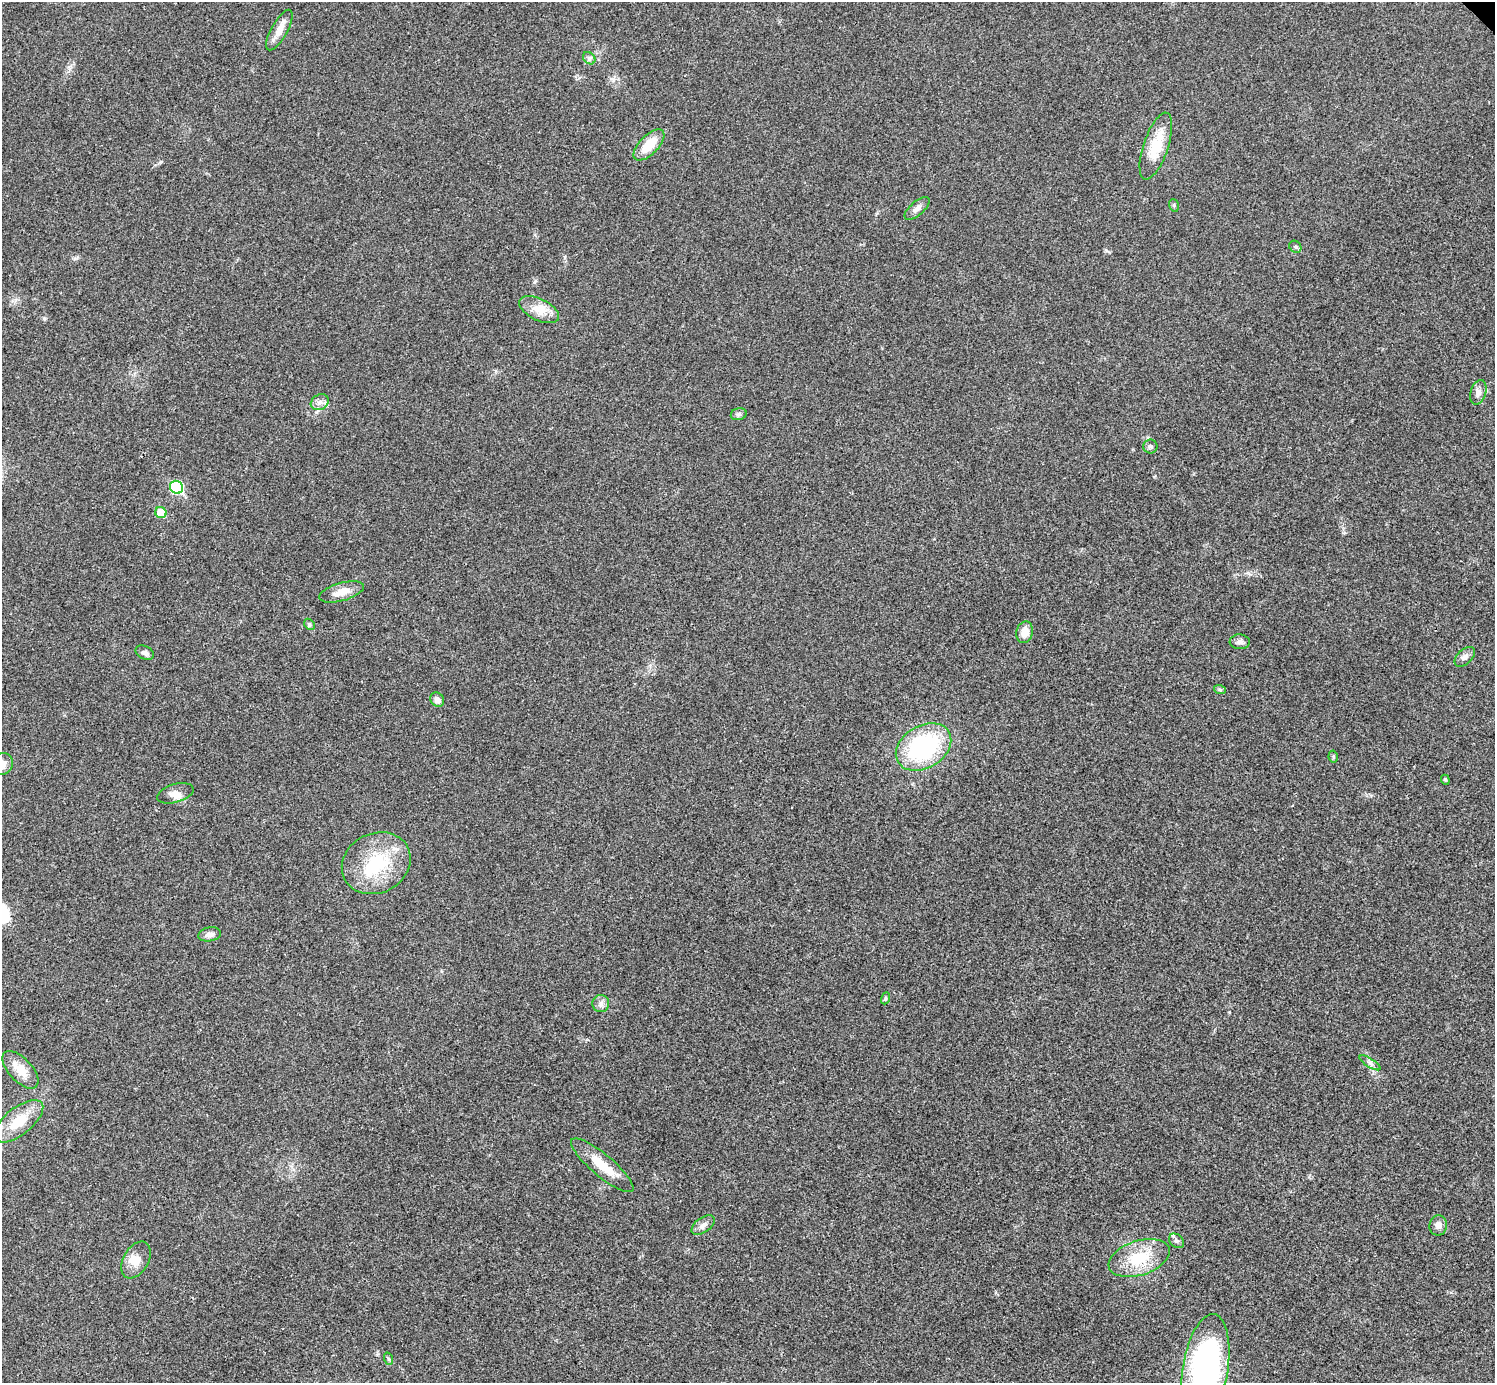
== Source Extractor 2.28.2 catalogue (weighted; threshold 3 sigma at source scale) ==
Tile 7 of 4 x 4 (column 3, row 2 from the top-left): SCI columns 2994-4486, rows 3063-4443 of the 5983 x 5983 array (HDU 1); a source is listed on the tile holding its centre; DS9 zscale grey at full resolution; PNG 1497 x 1385 px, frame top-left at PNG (2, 2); each listed source drawn as its Kron ellipse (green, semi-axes under 4 px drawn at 4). Shown black and unused: <1% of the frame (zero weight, under 3 of 4 exposures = <1% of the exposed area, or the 3 px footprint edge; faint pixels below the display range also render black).
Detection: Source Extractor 2.28.2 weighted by HDU 2 'WHT'; one run over the whole footprint, this tile lists its part. Background 0.0195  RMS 0.004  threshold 0.0179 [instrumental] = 3 sigma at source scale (4.5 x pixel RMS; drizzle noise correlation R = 1.50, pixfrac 1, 0.05/0.05 arcsec/px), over >= 5 px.
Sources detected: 44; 1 inside a brighter object's white glare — neither listed nor drawn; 1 inside a brighter listed object's ellipse — not listed separately; the other 42 listed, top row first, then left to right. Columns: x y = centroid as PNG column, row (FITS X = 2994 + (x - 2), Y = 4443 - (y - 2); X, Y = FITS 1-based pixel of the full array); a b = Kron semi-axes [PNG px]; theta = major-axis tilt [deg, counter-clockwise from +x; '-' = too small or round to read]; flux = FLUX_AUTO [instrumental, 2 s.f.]
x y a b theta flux
279 30 23 8 61 4.4
589 58 7 5 -44 1
649 145 20 9 46 9.1
1156 146 35 12 71 12
1174 205 6 5 - 0.68
917 208 15 7 41 2.1
1295 247 6 5 - 0.81
539 310 21 10 -26 5.5
1478 392 13 7 73 2
320 402 9 7 29 1.9
739 414 8 6 16 0.98
1150 446 7 7 - 1
177 487 7 6 - 34
161 512 6 5 - 8.8
341 592 23 9 16 4.8
309 624 6 4 -46 0.6
1025 632 11 8 77 4.1
1240 642 10 7 -3 1.4
145 653 9 6 -29 1.5
1465 657 12 7 43 1.8
1220 690 6 4 -19 0.62
437 700 8 6 -52 2.1
924 747 30 21 31 49
1333 756 6 4 -79 0.55
2 764 11 10 - 3.3
1445 780 5 4 - 0.53
175 793 19 9 16 3.2
376 863 35 29 27 24
210 934 11 7 11 2
885 998 6 4 71 0.52
601 1004 8 8 - 1.7
1370 1063 12 4 -32 1.2
20 1070 23 11 -47 6.7
19 1121 29 13 39 12
602 1165 40 11 -40 9.5
703 1225 13 7 36 2.1
1438 1225 10 9 - 1.9
1176 1241 9 6 -41 1.1
1139 1258 31 17 18 15
136 1260 20 12 60 5
389 1359 6 4 -70 0.56
1205 1369 55 22 81 100
Isophote crosses this tile's border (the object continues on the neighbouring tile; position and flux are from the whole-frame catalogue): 2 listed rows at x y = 2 764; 1205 1369
Unlisted compact peaks at least as high as the median listed source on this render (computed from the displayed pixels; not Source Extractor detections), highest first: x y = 535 281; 44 318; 1106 250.